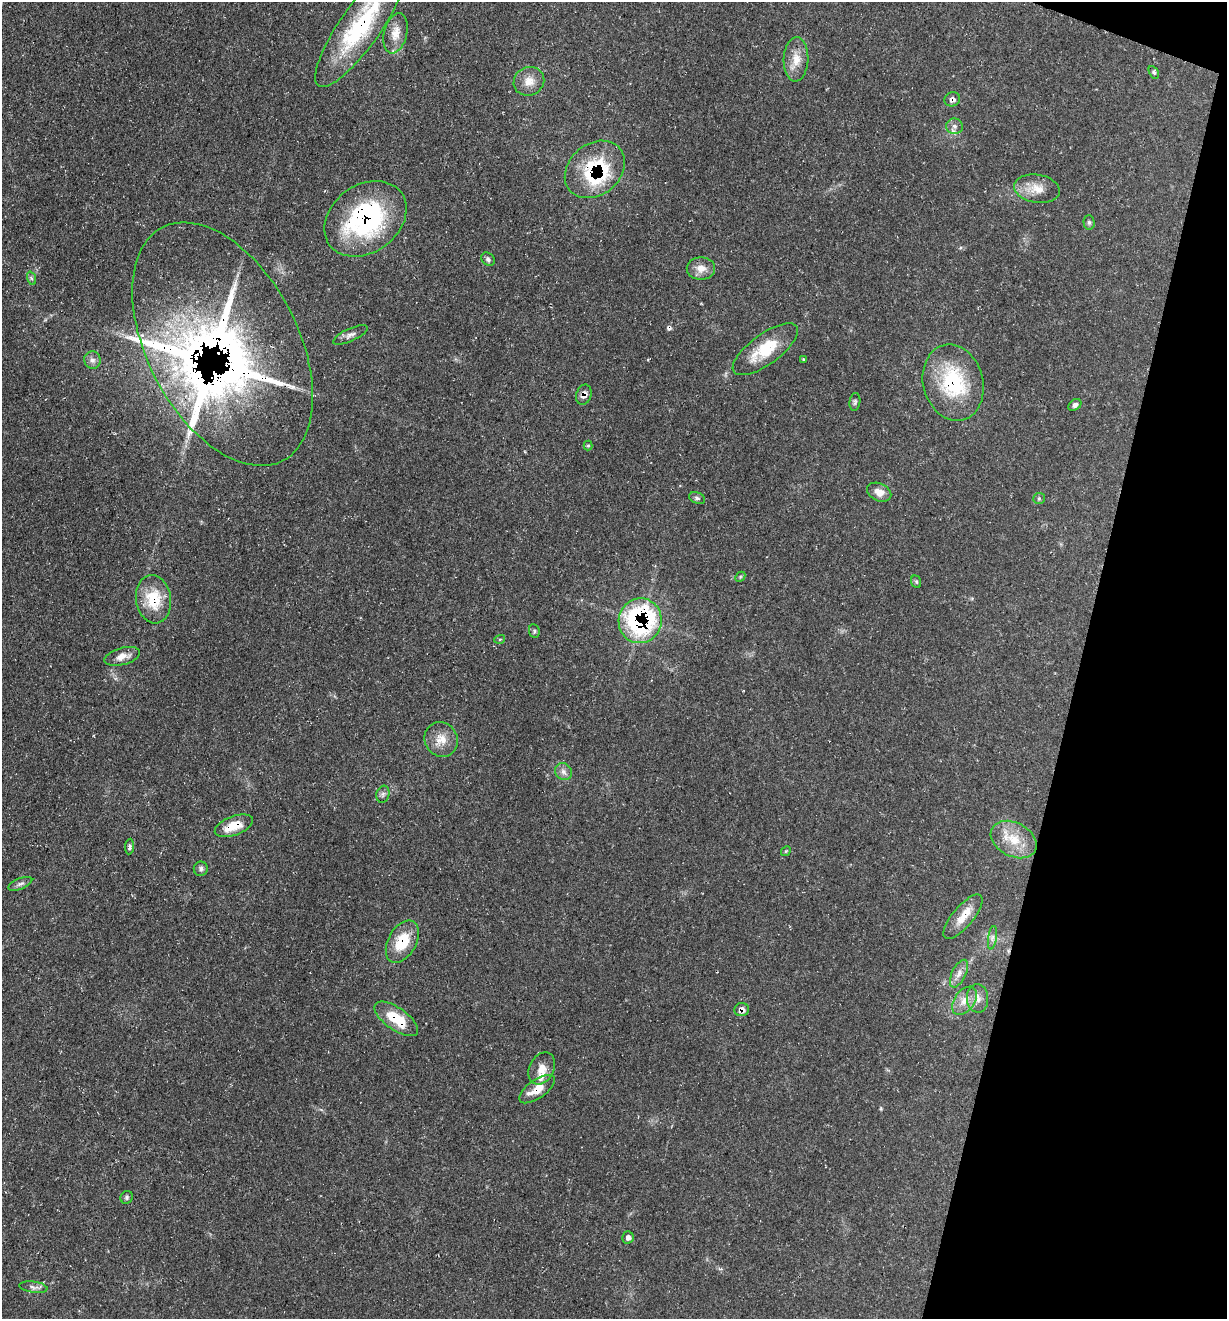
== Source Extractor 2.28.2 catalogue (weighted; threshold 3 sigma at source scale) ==
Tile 8 of 4 x 4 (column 4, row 2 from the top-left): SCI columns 3809-5033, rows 2637-3953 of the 5290 x 5272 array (HDU 1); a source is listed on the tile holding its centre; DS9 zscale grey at full resolution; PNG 1229 x 1321 px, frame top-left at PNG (2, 2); each listed source drawn as its Kron ellipse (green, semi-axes under 4 px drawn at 4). Shown black and unused: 13% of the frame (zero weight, under 3 of 4 exposures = <1% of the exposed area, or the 3 px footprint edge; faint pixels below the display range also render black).
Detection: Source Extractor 2.28.2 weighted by HDU 2 'WHT'; one run over the whole footprint, this tile lists its part. Background 0.163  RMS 0.0072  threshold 0.0326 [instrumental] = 3 sigma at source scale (4.5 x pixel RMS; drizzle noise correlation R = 1.50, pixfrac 1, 0.05/0.05 arcsec/px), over >= 5 px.
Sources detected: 66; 2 inside a brighter object's white glare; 1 cosmic-ray / hot-pixel residue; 1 long thin detection or spike segment (spike, bleed or trail) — neither listed nor drawn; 6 inside a brighter listed object's ellipse — not listed separately; the other 56 listed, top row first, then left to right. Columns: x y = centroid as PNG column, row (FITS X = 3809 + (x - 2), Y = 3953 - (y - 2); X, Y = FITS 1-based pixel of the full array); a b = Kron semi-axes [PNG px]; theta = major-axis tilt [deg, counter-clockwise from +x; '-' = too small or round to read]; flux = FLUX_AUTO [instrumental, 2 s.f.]
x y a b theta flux
361 26 74 20 55 81
395 33 21 11 76 9.7
796 59 22 12 88 11
1154 72 7 4 -59 1.5
529 81 15 14 - 9.1
952 99 8 7 - 3.1
955 126 8 8 - 3.1
595 169 33 25 40 59
1037 189 23 14 -9 11
365 219 44 33 37 110
1089 222 7 5 -88 1.5
488 259 7 6 - 1.8
701 269 14 11 1 7
31 278 7 4 -71 1.4
350 335 19 6 24 3.7
223 344 131 75 -63 400
765 349 39 15 36 27
803 359 4 3 - 0.6
92 360 9 8 - 3.1
953 382 39 30 -75 56
584 395 10 7 74 5
855 402 9 5 83 1.5
1075 405 7 5 37 2.3
588 445 5 4 - 0.8
879 492 13 8 -25 6.6
697 498 8 5 -21 1.6
1039 498 6 5 - 1.2
740 577 6 4 45 0.96
916 582 6 5 - 1.1
153 599 24 17 -82 24
640 621 22 21 - 130
534 631 7 5 -81 1.4
500 639 5 3 - 0.65
122 656 18 8 15 6.4
441 739 18 16 -60 11
563 772 9 8 - 3.4
383 794 9 6 76 2.2
234 826 20 9 20 14
1014 839 24 17 -28 19
130 847 8 4 85 1.7
786 851 5 4 - 0.74
201 869 7 7 - 2.3
20 884 12 5 22 2.5
963 917 27 10 50 11
992 938 12 4 81 2.4
402 942 23 14 61 22
959 974 15 7 64 4.6
978 998 14 10 -86 5.9
964 1001 16 10 54 7.9
742 1010 7 6 - 4.8
396 1019 25 11 -35 22
542 1068 17 12 62 8.3
537 1089 21 9 35 12
127 1197 7 6 - 1.5
628 1237 6 5 - 2.4
33 1287 14 5 -7 3
Overlapping masked pixels (flux is a lower limit): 14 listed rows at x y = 361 26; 952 99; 595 169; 365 219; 223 344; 953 382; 584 395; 153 599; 640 621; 234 826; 402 942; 742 1010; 396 1019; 537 1089
Isophote crosses this tile's border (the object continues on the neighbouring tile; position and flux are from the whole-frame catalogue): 1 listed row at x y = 361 26